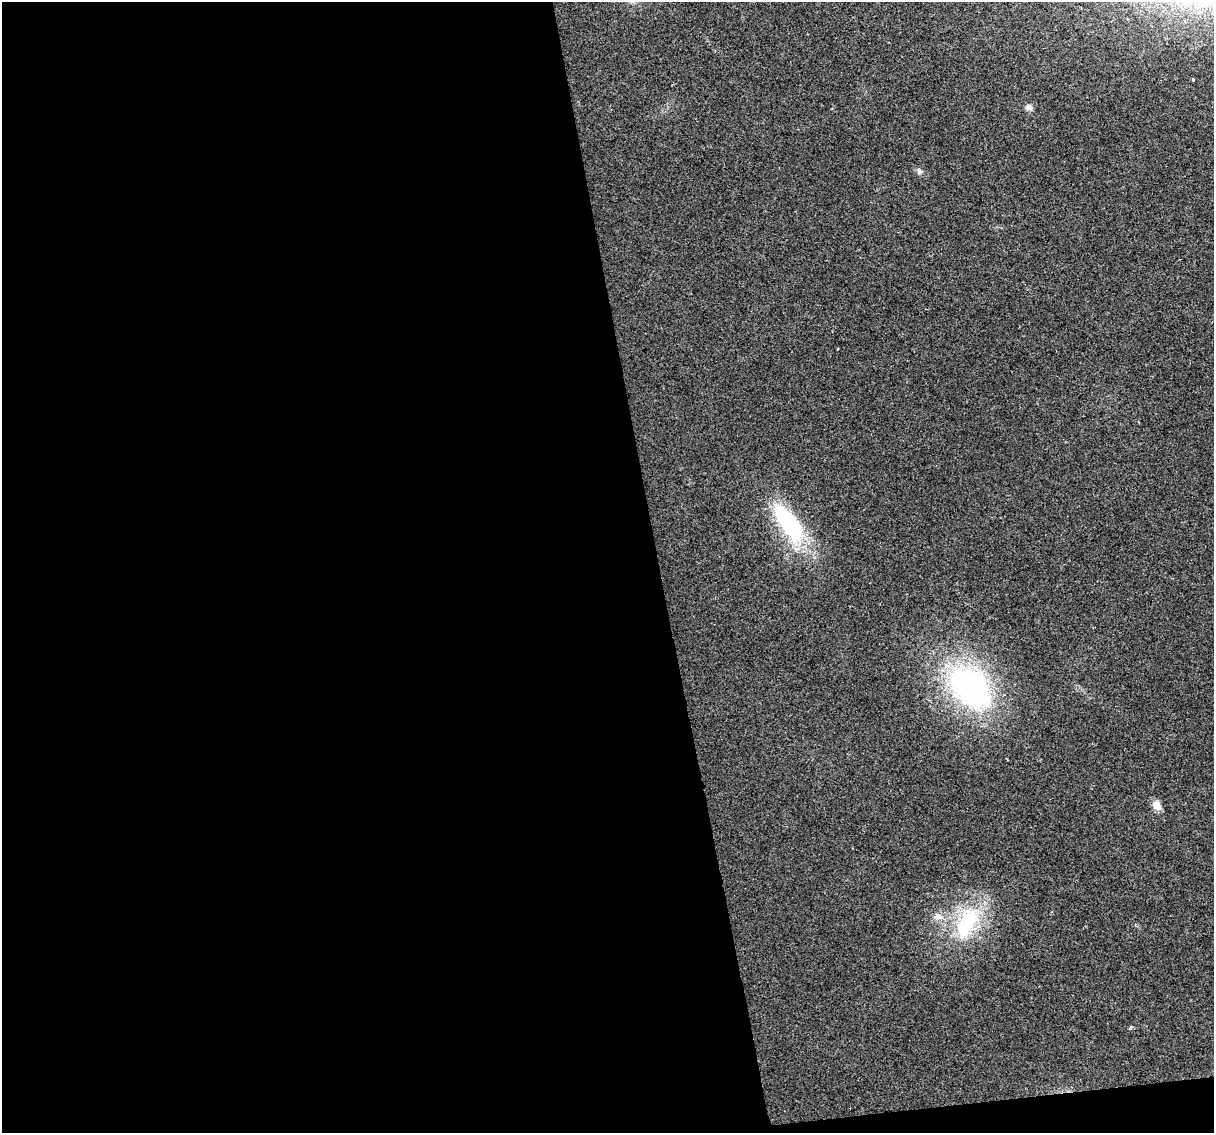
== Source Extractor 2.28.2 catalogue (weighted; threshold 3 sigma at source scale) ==
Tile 13 of 4 x 4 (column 1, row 4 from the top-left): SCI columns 1-1212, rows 72-1202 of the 4848 x 4619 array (HDU 1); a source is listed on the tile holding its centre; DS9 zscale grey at full resolution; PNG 1216 x 1135 px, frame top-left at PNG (2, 2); no overlay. Shown black and unused: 55% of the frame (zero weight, under 2 of 3 exposures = <1% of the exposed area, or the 3 px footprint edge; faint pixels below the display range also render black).
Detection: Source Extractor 2.28.2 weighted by HDU 2 'WHT'; one run over the whole footprint, this tile lists its part. Background 0.0271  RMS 0.0062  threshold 0.0281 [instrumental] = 3 sigma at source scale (4.5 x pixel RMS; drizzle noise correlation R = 1.50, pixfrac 1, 0.0396/0.0396 arcsec/px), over >= 5 px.
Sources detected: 9; all 9 listed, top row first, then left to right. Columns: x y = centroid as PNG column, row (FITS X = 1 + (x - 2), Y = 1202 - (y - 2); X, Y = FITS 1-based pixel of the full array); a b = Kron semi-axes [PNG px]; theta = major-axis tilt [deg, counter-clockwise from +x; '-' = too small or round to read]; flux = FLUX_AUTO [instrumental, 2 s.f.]
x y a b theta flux
1193 80 3 3 - 1.3
1029 107 8 7 - 2.4
919 170 9 5 -64 1.5
788 523 60 21 -55 57
971 688 68 45 -47 120
1157 805 12 8 -66 4.9
938 917 12 7 12 3.6
967 923 52 24 64 45
1131 1027 6 3 44 0.82